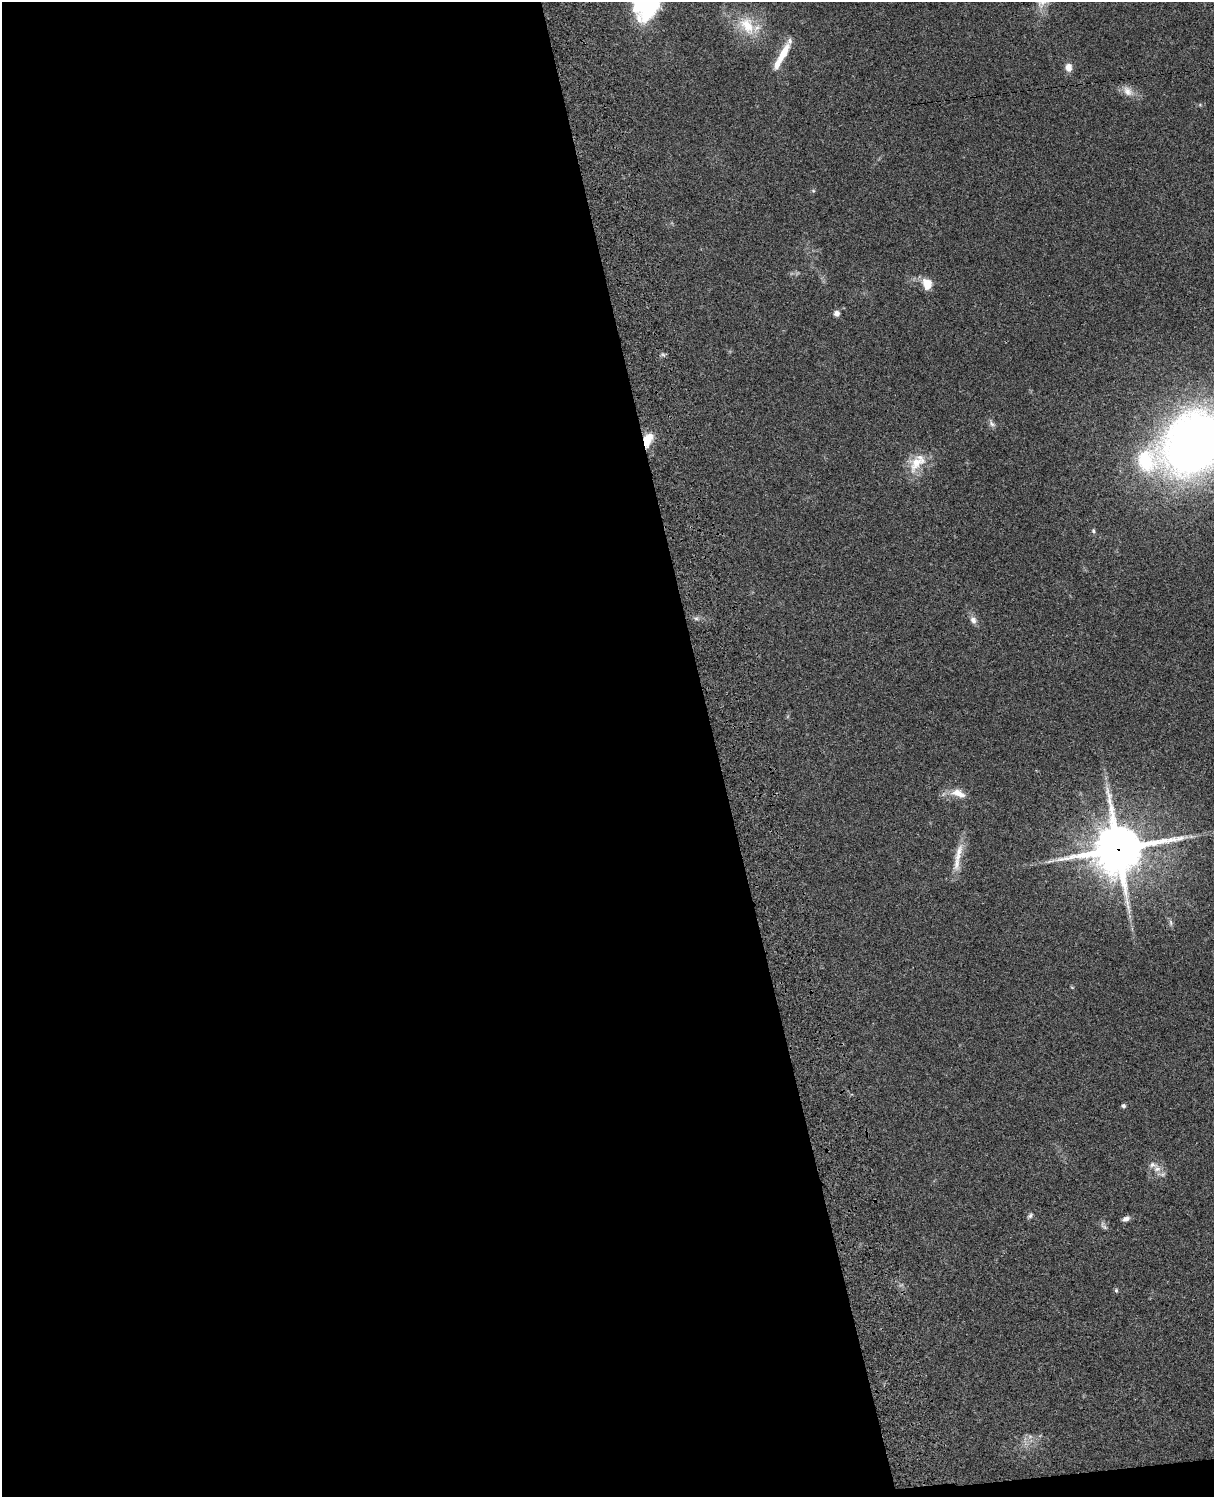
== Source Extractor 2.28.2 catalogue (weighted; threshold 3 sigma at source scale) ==
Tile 9 of 4 x 3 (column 1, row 3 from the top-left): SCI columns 122-1333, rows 278-1772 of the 5088 x 4927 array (HDU 1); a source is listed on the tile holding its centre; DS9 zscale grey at full resolution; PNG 1216 x 1499 px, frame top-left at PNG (2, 2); no overlay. Shown black and unused: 59% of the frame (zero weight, under 3 of 4 exposures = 6% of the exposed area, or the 3 px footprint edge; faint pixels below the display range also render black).
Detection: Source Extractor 2.28.2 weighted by HDU 2 'WHT'; one run over the whole footprint, this tile lists its part. Background 0.0799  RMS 0.0058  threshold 0.0261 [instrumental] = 3 sigma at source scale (4.5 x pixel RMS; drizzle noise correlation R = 1.50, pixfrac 1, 0.05/0.05 arcsec/px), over >= 5 px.
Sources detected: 31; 1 too faint to see at this stretch — not listed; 3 inside a brighter listed object's ellipse — not listed separately; the other 27 listed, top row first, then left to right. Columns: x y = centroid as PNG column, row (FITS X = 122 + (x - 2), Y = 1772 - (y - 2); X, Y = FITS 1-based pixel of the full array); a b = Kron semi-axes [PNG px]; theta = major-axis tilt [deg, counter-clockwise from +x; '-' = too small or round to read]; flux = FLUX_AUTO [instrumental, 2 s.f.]
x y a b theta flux
747 25 29 18 -59 18
782 56 41 8 62 13
1068 67 10 8 -85 4.3
1128 91 17 11 -47 5.4
813 191 6 4 -1 0.7
927 284 13 10 -67 7.8
837 313 7 6 - 2.6
663 355 7 4 -2 1
992 424 12 6 -52 2
648 440 17 9 71 10
1195 443 59 46 39 450
917 463 31 17 50 14
1093 531 7 5 -86 1
696 618 7 4 -1 1.3
973 620 10 8 -71 3
958 793 22 11 -19 7.2
1118 849 18 17 - 2400
958 853 34 9 74 9.7
1171 923 9 5 -84 1.4
1072 987 6 3 -19 0.53
1123 1106 4 4 - 1.5
1157 1169 11 10 - 4.9
1030 1215 8 5 43 1.4
1126 1219 9 6 22 2.3
1104 1226 14 6 -53 1.8
1116 1290 6 4 -76 0.86
1030 1436 7 5 0 1.5
Overlapping masked pixels (flux is a lower limit): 2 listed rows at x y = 648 440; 1118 849
Isophote crosses this tile's border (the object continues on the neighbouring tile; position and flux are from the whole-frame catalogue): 1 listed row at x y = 1195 443